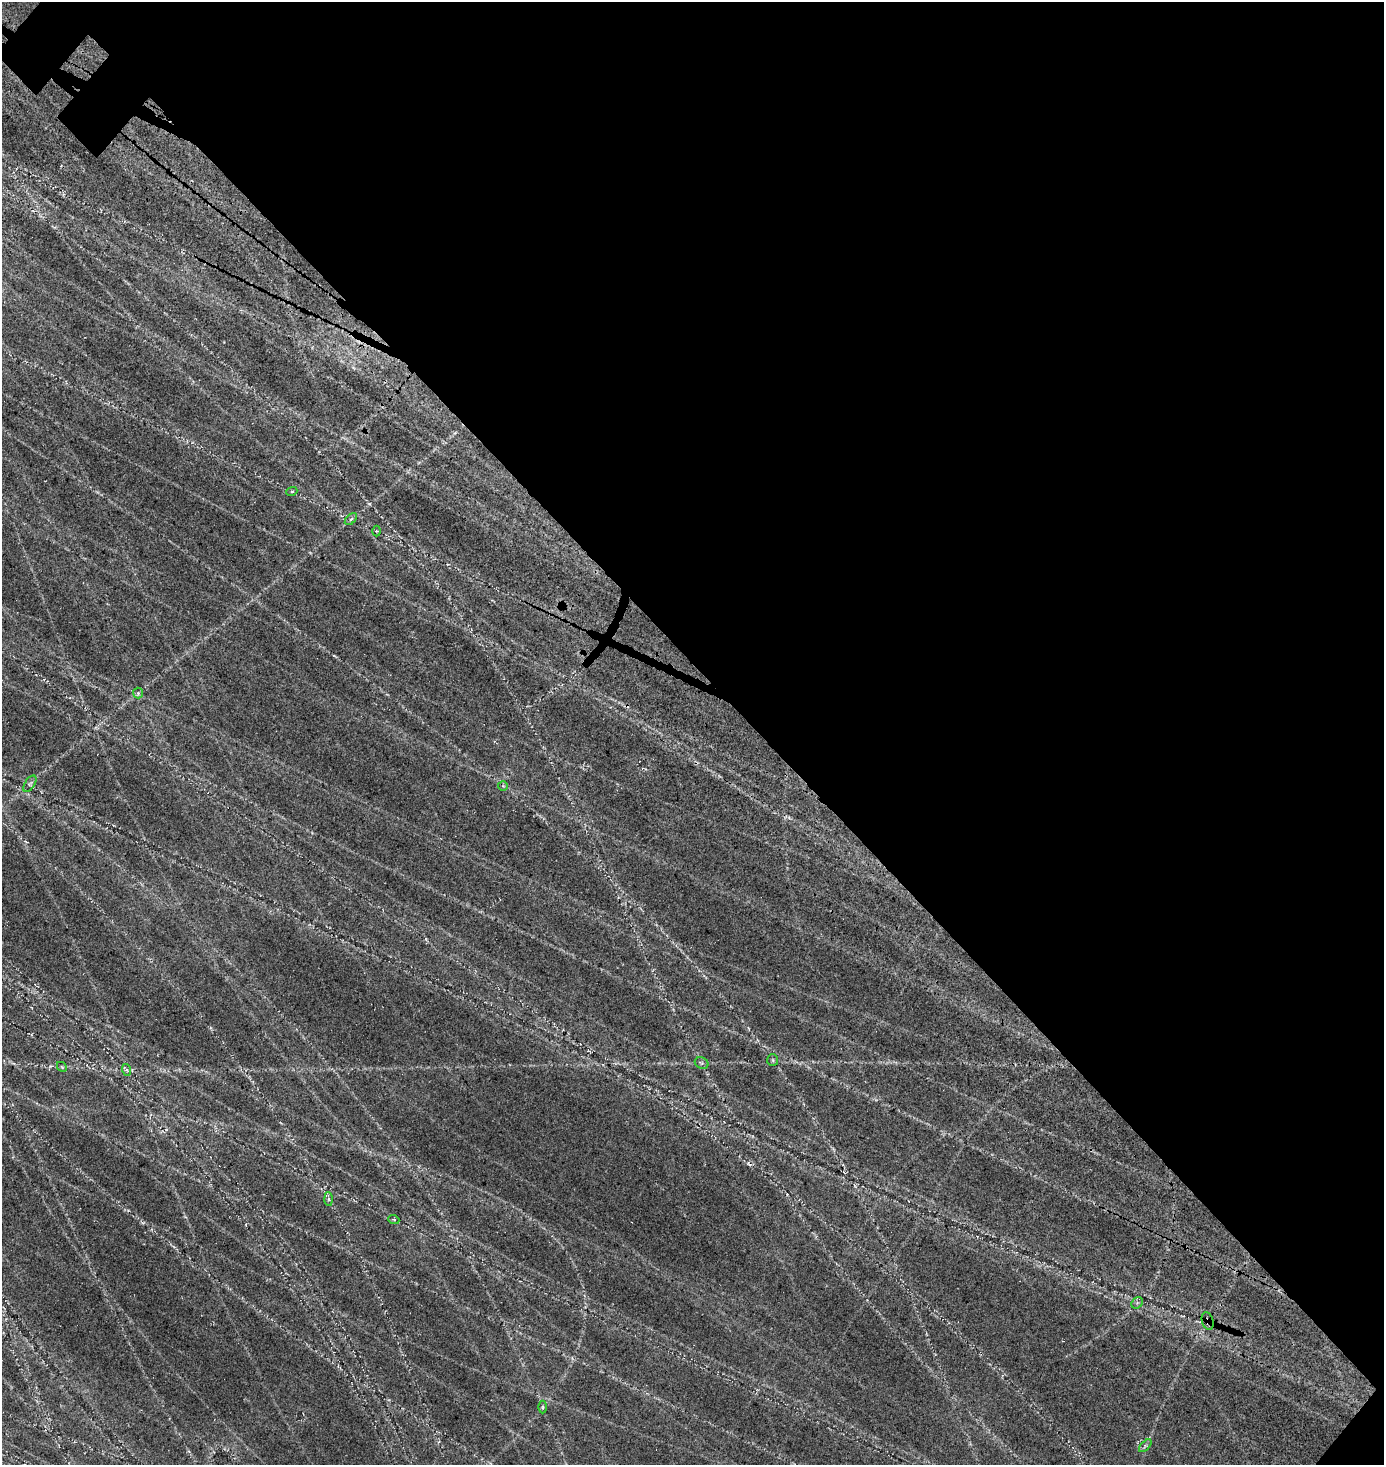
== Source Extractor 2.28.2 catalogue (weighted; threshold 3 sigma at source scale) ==
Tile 8 of 4 x 4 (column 4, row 2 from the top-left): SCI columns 4426-5807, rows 3176-4638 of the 6331 x 6330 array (HDU 1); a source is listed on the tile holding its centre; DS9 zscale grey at full resolution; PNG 1386 x 1467 px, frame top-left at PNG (2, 2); each listed source drawn as its Kron ellipse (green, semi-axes under 4 px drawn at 4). Shown black and unused: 46% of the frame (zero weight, under 3 of 5 exposures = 11% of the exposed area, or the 3 px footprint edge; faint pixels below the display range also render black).
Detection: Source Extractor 2.28.2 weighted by HDU 2 'WHT'; one run over the whole footprint, this tile lists its part. Background 0.14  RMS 0.026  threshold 0.115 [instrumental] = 3 sigma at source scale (4.5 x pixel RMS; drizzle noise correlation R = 1.50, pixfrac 1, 0.05/0.05 arcsec/px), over >= 5 px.
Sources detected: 17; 1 cosmic-ray / hot-pixel residue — neither listed nor drawn; the other 16 listed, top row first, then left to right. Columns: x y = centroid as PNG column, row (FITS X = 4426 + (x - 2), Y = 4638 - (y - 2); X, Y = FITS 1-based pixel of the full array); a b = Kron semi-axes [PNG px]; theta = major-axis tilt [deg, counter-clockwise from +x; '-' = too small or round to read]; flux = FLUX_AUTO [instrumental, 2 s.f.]
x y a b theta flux
292 491 5 3 - 2.3
351 519 7 4 44 4.8
376 531 5 3 - 2
138 693 5 5 - 3.3
30 784 9 5 57 5.6
503 786 5 5 - 3.2
773 1060 6 5 - 3.8
702 1063 7 5 -25 4.6
62 1067 5 4 - 2.9
127 1070 6 4 -70 3.1
328 1199 7 4 -88 4.1
394 1220 5 3 - 2.1
1137 1303 6 5 - 4.3
1208 1321 9 5 -73 5.9
543 1407 6 4 90 3.2
1145 1446 8 4 45 4
Overlapping masked pixels (flux is a lower limit): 1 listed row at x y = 1208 1321
Unlisted compact peaks at least as high as the median listed source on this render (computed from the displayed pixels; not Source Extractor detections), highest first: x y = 369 504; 50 1066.